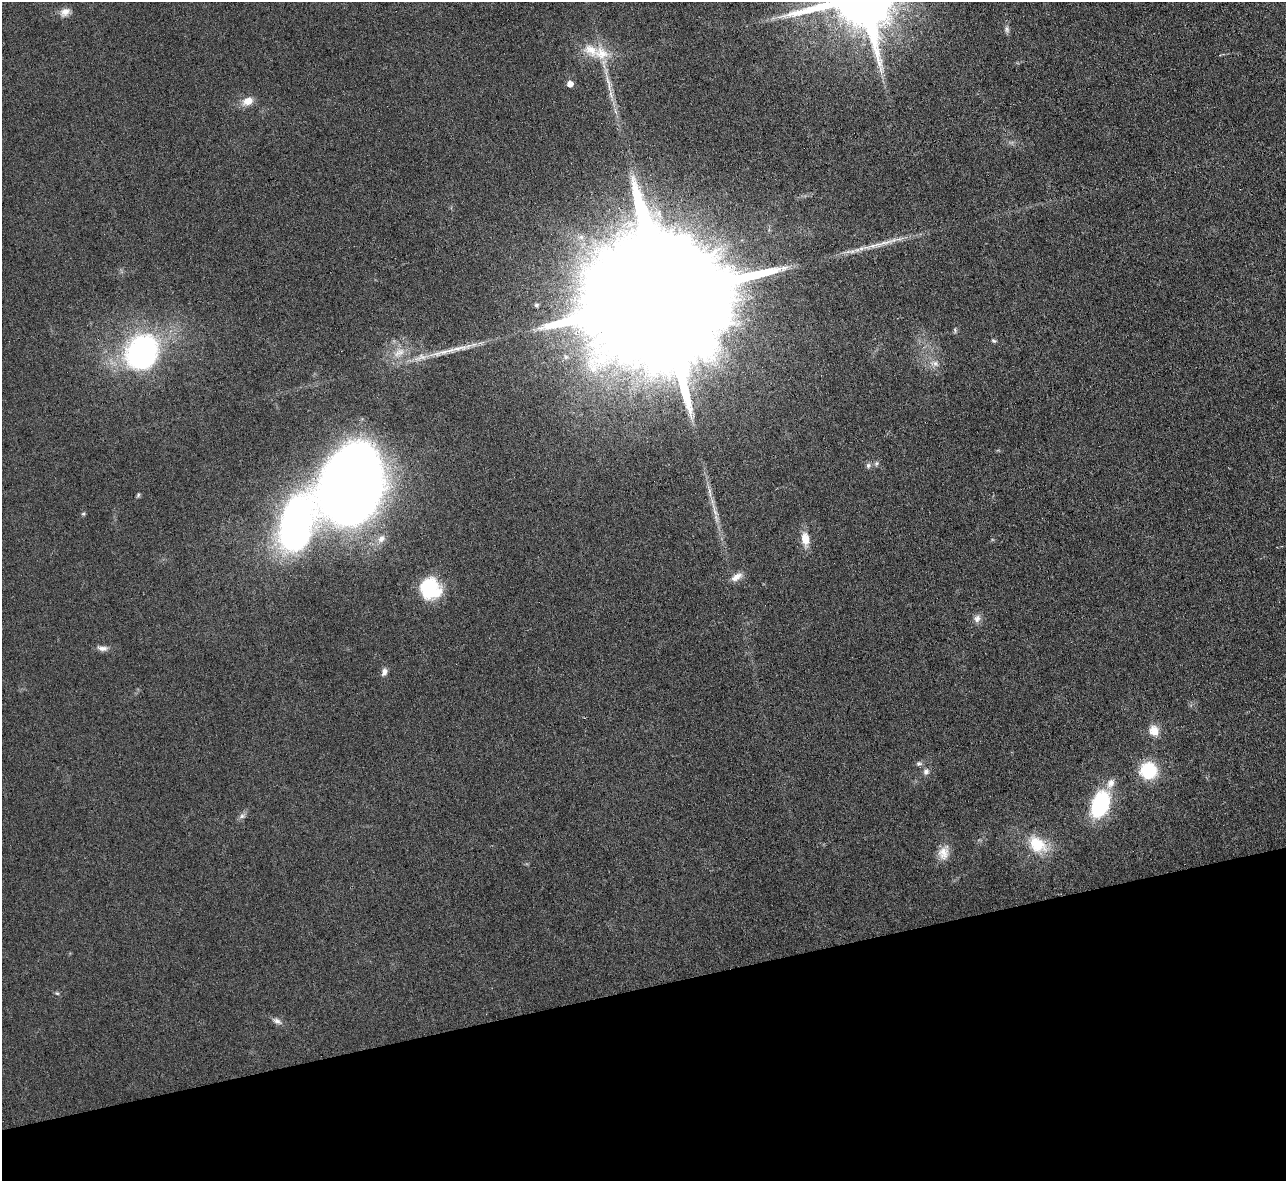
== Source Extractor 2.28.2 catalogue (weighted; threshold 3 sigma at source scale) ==
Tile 14 of 4 x 4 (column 2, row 4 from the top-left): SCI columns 1285-2568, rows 144-1322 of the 5139 x 5124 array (HDU 1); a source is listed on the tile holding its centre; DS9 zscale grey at full resolution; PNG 1288 x 1183 px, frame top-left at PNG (2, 2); no overlay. Shown black and unused: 16% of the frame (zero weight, under 3 of 6 exposures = <1% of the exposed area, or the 3 px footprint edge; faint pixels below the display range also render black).
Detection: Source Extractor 2.28.2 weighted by HDU 2 'WHT'; one run over the whole footprint, this tile lists its part. Background 0.035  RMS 0.0039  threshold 0.0158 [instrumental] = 3 sigma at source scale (4.09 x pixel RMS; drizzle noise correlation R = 1.36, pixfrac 0.8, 0.05/0.05 arcsec/px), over >= 5 px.
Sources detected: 44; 1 inside a brighter object's white glare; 1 long thin detection or spike segment (spike, bleed or trail) — not listed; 3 inside a brighter listed object's ellipse — not listed separately; the other 39 listed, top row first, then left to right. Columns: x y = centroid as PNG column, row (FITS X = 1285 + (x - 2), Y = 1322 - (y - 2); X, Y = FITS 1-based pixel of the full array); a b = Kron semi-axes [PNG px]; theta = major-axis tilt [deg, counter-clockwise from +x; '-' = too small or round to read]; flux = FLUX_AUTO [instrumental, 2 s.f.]
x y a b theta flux
65 12 14 10 32 2.6
1007 29 10 6 -79 1.1
601 53 23 18 -29 9.8
608 81 23 4 -72 3.3
570 84 6 6 - 2.6
248 101 15 10 21 3.9
662 297 61 28 11 39000
536 305 5 5 - 0.78
955 330 8 3 -78 0.55
994 341 7 4 -8 0.58
445 351 48 6 16 7.9
399 352 19 9 32 4.7
142 353 24 21 66 100
935 363 10 7 -36 1.8
876 463 7 5 69 0.76
868 465 7 7 - 1.1
350 485 53 39 68 790
138 495 6 5 - 0.56
715 510 21 5 -73 3
83 514 5 5 - 0.53
296 524 53 26 80 150
381 539 11 8 52 2.6
805 539 18 10 -81 4.7
736 577 15 7 31 3
429 588 25 23 -69 19
977 618 11 9 62 1.9
102 648 14 6 -7 1.9
384 672 11 7 68 1.6
1154 731 12 11 - 4.5
918 763 7 6 - 0.86
1148 770 16 15 - 17
926 771 9 7 60 1.4
1111 784 14 9 54 2.8
1100 804 19 12 69 42
242 816 7 6 - 1.1
1037 844 23 16 -38 12
943 853 18 14 80 4.3
57 993 6 4 -2 0.5
277 1021 13 7 -24 1.6